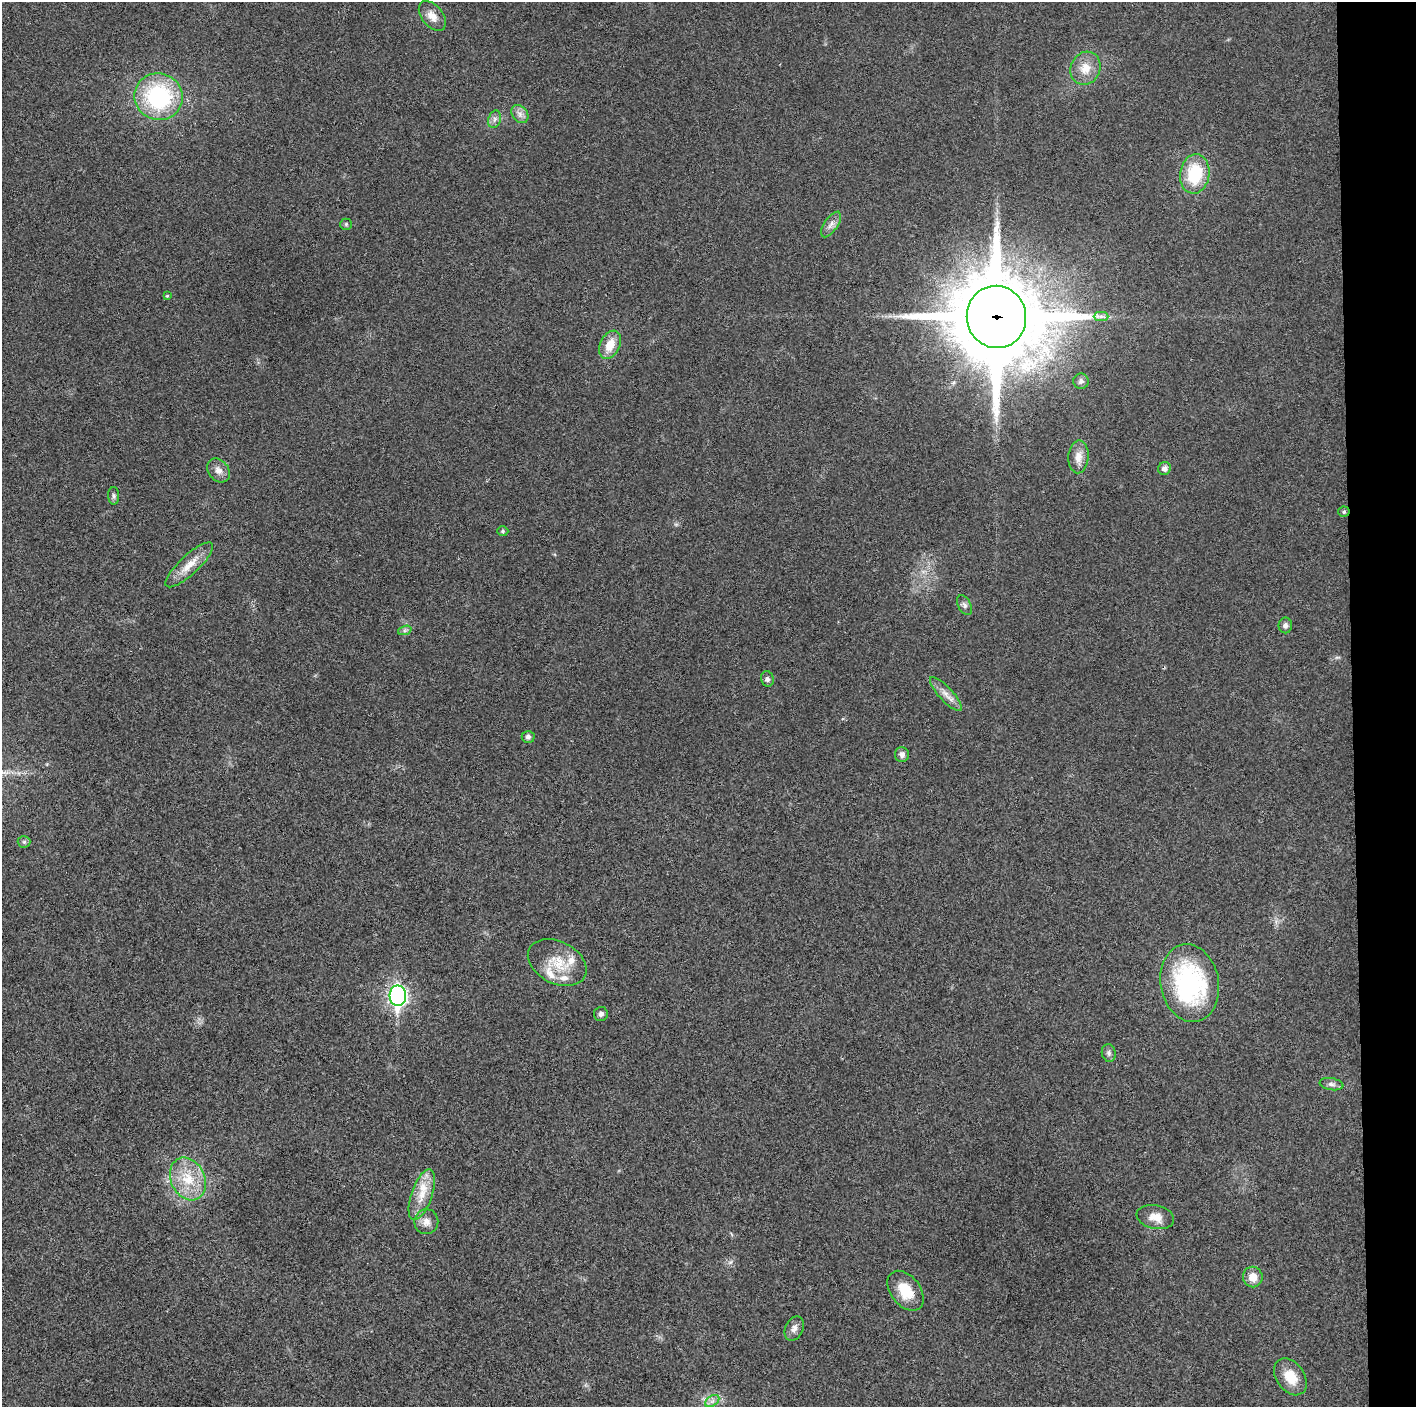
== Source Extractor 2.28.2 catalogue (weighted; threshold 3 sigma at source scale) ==
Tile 6 of 3 x 3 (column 3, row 2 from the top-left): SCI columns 2832-4245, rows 1406-2810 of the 4246 x 4219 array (HDU 1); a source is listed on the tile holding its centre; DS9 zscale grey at full resolution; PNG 1418 x 1409 px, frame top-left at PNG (2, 2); each listed source drawn as its Kron ellipse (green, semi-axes under 4 px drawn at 4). Shown black and unused: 4% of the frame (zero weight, under 3 of 4 exposures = <1% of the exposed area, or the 3 px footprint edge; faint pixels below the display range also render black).
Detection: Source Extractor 2.28.2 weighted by HDU 2 'WHT'; one run over the whole footprint, this tile lists its part. Background 0.0233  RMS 0.0054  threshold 0.0241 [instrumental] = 3 sigma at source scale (4.5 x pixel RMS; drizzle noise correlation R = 1.50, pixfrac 1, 0.05/0.05 arcsec/px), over >= 5 px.
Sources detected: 46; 3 inside a brighter listed object's ellipse — not listed separately; the other 43 listed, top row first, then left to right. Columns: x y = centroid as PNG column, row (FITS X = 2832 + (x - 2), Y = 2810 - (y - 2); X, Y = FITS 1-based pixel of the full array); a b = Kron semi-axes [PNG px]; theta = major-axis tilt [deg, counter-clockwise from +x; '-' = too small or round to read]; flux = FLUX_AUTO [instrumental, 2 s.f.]
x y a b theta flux
432 16 17 10 -51 5.6
1085 68 17 14 65 8.4
159 97 24 23 - 59
520 114 10 7 -51 2.7
495 119 9 6 74 2
1195 174 20 14 81 25
346 224 6 5 - 0.8
831 224 15 6 56 3.1
167 296 4 4 - 0.57
1101 316 7 4 0 1.6
996 317 31 29 -79 7900
610 345 15 10 65 8.5
1081 381 8 7 - 1.6
1078 457 16 10 87 5.2
1164 468 6 6 - 2.5
218 470 13 10 -51 3.8
114 496 9 5 -88 1.4
1344 512 5 5 - 0.84
503 531 6 5 - 0.85
189 565 31 9 43 8.9
965 605 11 6 -64 1.7
1285 625 8 7 - 1.9
405 630 7 4 19 1.1
767 679 8 6 -74 1.5
946 694 22 7 -47 4.5
528 737 6 6 - 1.7
902 754 7 7 - 2.2
24 842 6 6 - 1
557 963 31 21 -27 17
1190 983 39 29 -79 81
398 996 10 8 -88 180
601 1014 7 7 - 1.7
1109 1053 9 7 -80 1.7
1331 1084 12 6 -9 1.9
188 1179 22 17 -64 16
422 1195 26 10 71 10
1155 1217 19 11 -12 6.3
426 1222 12 12 - 4.3
1253 1277 10 9 - 6
906 1291 22 14 -52 13
794 1329 13 8 64 3
1290 1377 20 14 -54 11
712 1401 8 5 34 1.9
Overlapping masked pixels (flux is a lower limit): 1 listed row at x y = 996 317